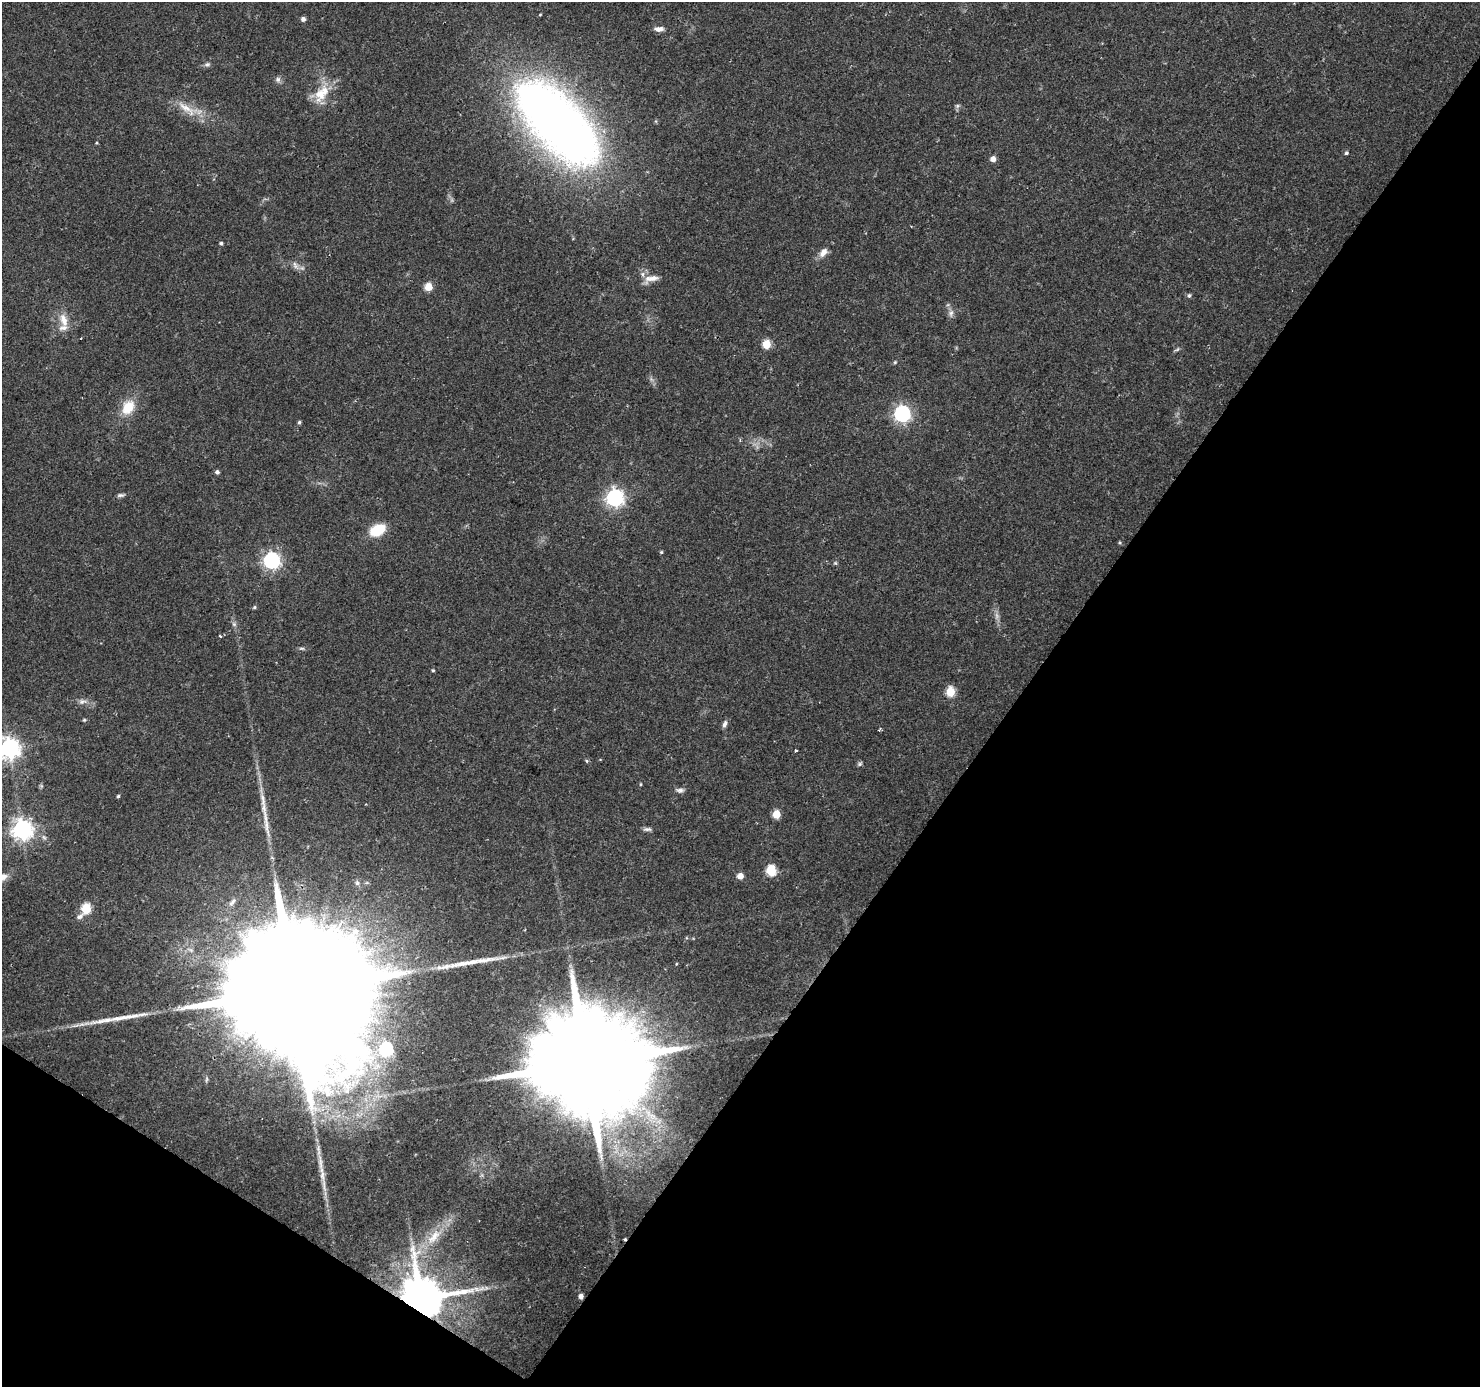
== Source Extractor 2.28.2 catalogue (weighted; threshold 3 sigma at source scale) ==
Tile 15 of 4 x 4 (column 3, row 4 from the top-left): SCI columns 2959-4436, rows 187-1571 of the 5920 x 5979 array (HDU 1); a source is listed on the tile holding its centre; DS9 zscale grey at full resolution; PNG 1482 x 1389 px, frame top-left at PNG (2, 2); no overlay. Shown black and unused: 36% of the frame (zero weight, under 2 of 3 exposures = <1% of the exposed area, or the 3 px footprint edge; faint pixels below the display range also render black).
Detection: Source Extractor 2.28.2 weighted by HDU 2 'WHT'; one run over the whole footprint, this tile lists its part. Background 0.0376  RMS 0.0034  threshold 0.0153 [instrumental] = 3 sigma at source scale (4.5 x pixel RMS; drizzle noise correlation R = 1.50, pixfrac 1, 0.0396/0.0396 arcsec/px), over >= 5 px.
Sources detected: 78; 1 too faint to see at this stretch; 1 inside a brighter object's white glare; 1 cosmic-ray / hot-pixel residue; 2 long thin detections or spike segments (spike, bleed or trail) — not listed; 4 inside a brighter listed object's ellipse — not listed separately; the other 69 listed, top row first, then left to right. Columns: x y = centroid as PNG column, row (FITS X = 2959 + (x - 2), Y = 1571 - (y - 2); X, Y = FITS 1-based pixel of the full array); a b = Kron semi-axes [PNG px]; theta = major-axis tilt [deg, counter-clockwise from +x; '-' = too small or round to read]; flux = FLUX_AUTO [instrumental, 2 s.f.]
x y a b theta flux
540 15 4 3 - 0.3
303 19 4 4 - 1.4
659 29 12 6 1 1.8
207 64 9 6 7 0.9
278 79 8 8 - 1.1
320 94 24 17 76 8.3
958 106 6 6 - 0.74
186 108 38 11 -29 7.5
558 124 122 56 -47 230
96 143 4 3 - 0.33
1346 153 5 4 - 0.62
993 159 5 4 - 2.7
221 243 4 4 - 0.7
823 252 13 8 52 2.5
296 265 14 7 -55 1.8
651 279 22 8 16 3.2
428 287 5 5 - 8.5
1189 295 5 5 - 0.72
951 313 11 7 84 1.5
64 320 21 10 -75 4.3
766 344 5 5 - 12
1177 349 9 4 30 0.6
895 362 5 4 - 0.4
128 407 17 12 57 8
902 414 7 6 - 110
299 422 5 4 - 0.59
217 472 4 4 - 0.97
121 495 11 4 6 0.84
614 498 7 7 - 140
377 530 13 9 28 13
1120 543 5 3 - 0.39
661 552 4 4 - 0.41
272 560 7 6 - 120
835 563 5 5 - 0.47
254 607 5 4 - 0.52
234 624 7 5 -46 0.81
220 636 4 3 - 0.38
302 648 9 4 0 0.67
433 670 4 3 - 0.43
950 692 5 5 - 16
82 702 12 7 1 1.7
84 720 5 4 - 0.43
724 724 10 5 69 1.2
879 730 4 3 - 0.92
9 748 8 7 - 230
796 750 3 3 - 0.78
586 761 4 4 - 0.68
860 764 7 5 27 0.65
640 784 4 3 - 0.32
680 790 10 6 -2 1.2
118 796 4 3 - 0.53
776 814 5 5 - 10
267 826 33 7 -80 5
22 829 8 7 - 210
647 829 12 5 2 1
771 870 6 5 - 22
740 876 5 5 - 3.6
4 877 12 8 43 2.3
232 902 14 7 49 1.8
86 909 8 5 54 17
676 964 5 3 - 0.26
298 985 88 30 54 39000
386 1049 7 6 - 55
586 1064 33 25 50 14000
322 1174 29 7 -84 4.9
434 1237 28 12 51 8.2
476 1289 12 6 -18 1.7
581 1296 4 4 - 1.7
421 1299 11 11 - 1900
Overlapping masked pixels (flux is a lower limit): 4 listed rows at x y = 298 985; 586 1064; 581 1296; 421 1299
Isophote crosses this tile's border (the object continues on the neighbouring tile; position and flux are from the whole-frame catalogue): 2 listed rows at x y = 9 748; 4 877